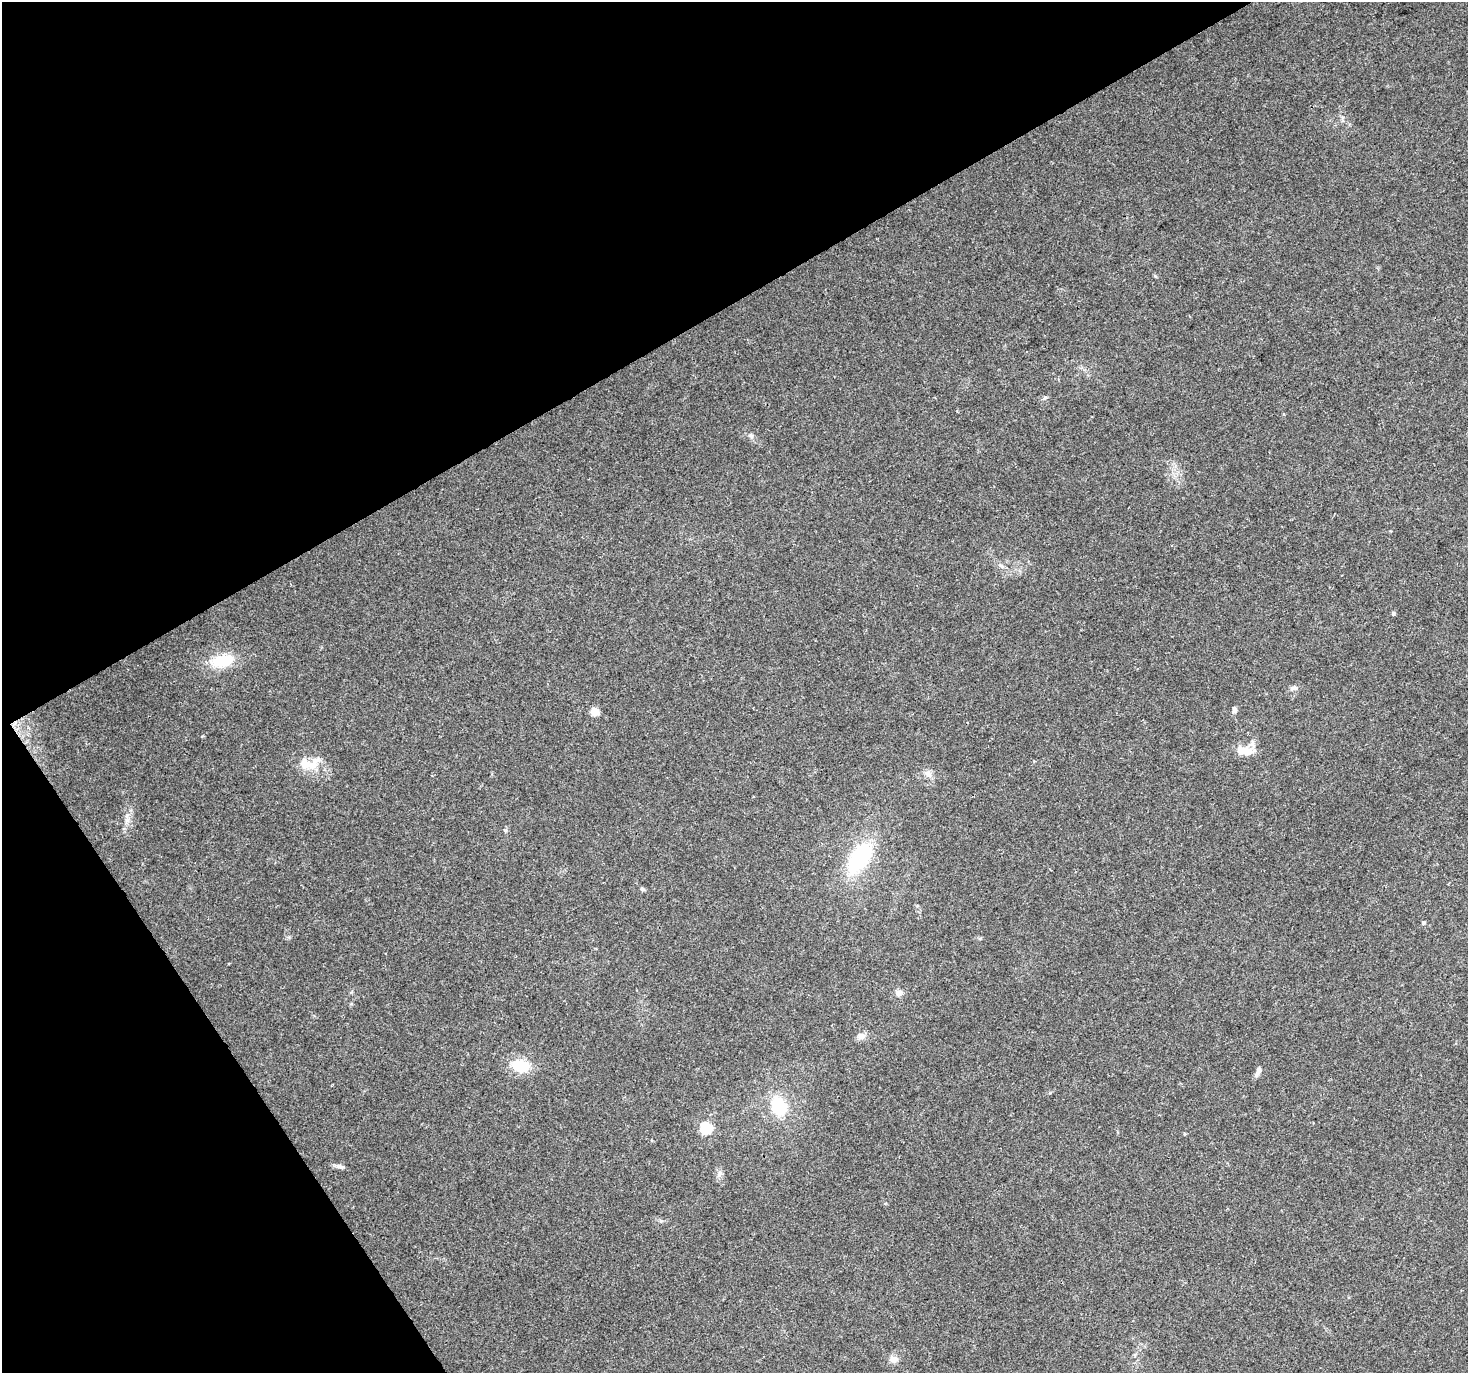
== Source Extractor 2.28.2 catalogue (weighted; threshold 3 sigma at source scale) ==
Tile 5 of 4 x 4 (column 1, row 2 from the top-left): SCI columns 4-1469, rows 2918-4288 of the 5868 x 5773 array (HDU 1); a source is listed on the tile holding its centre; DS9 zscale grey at full resolution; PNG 1470 x 1375 px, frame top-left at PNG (2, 2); no overlay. Shown black and unused: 30% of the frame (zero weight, under 3 of 4 exposures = <1% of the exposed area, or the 3 px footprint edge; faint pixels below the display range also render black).
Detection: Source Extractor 2.28.2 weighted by HDU 2 'WHT'; one run over the whole footprint, this tile lists its part. Background 0.0767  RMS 0.0047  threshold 0.0213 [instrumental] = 3 sigma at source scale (4.5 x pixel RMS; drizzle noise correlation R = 1.50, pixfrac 1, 0.0396/0.0396 arcsec/px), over >= 5 px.
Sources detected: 26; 2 inside a brighter listed object's ellipse — not listed separately; the other 24 listed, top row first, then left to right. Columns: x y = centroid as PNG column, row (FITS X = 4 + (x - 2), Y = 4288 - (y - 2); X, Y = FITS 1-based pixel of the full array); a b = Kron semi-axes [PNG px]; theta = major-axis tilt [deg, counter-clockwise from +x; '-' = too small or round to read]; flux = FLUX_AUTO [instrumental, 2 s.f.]
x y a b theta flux
751 436 8 5 -18 1.1
1002 566 6 5 - 0.97
1393 613 6 4 69 0.72
222 661 30 15 13 14
1293 688 10 6 11 1.7
1234 710 8 6 -87 1.5
595 712 5 5 - 14
1243 751 23 10 -9 7.4
312 765 15 13 17 6.7
928 774 11 8 -47 2.5
127 820 7 7 - 1.8
505 830 6 3 -18 0.56
860 858 39 21 56 37
642 889 6 5 - 0.77
1423 923 5 4 - 0.84
898 993 9 8 - 2.1
861 1036 10 9 - 2.5
520 1066 22 16 -9 13
1258 1071 13 6 69 1.9
778 1106 20 15 -71 20
706 1128 6 5 - 42
340 1166 12 5 -14 1.6
720 1173 9 6 84 1.7
893 1359 10 9 - 2.8
Unlisted compact peaks at least as high as the median listed source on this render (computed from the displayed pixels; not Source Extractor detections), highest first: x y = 1155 276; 1045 397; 202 736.